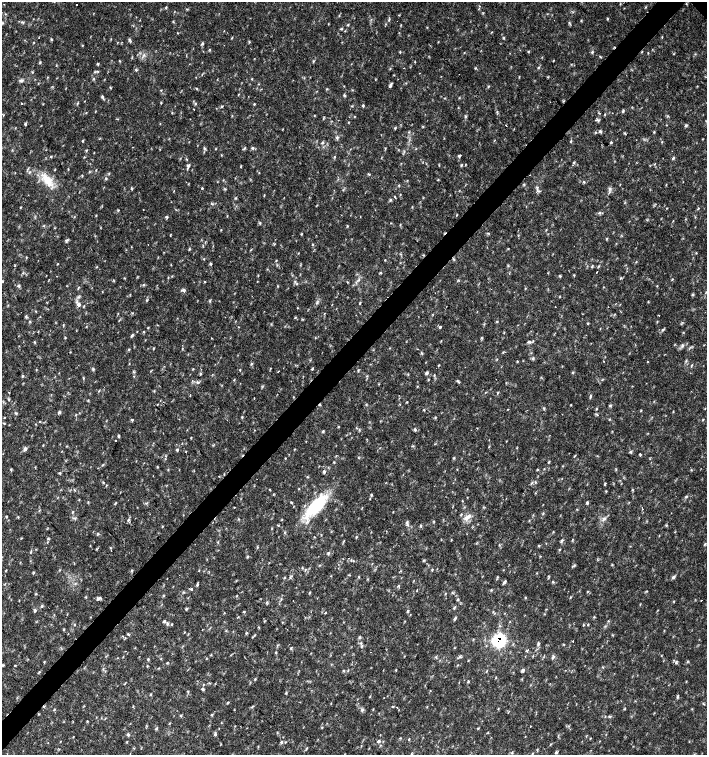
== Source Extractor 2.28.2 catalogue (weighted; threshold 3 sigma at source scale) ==
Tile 7 of 4 x 4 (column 3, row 2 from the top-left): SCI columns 3044-4453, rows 3013-4517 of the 6023 x 6029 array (HDU 1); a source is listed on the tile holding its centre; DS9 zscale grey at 2 x 2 block average (1 PNG px = mean of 2 x 2 image px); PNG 709 x 757 px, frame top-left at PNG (2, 2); no overlay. Shown black and unused: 4% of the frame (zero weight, under 2 of 3 exposures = <1% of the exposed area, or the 3 px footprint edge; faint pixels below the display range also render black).
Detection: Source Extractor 2.28.2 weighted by HDU 2 'WHT'; one run over the whole footprint, this tile lists its part. Background 0.0332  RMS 0.0037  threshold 0.0166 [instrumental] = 3 sigma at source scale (4.5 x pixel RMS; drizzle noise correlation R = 1.50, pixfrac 1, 0.0396/0.0396 arcsec/px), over >= 5 px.
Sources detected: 406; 7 cosmic-ray / hot-pixel residue — not listed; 4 inside a brighter listed object's ellipse — not listed separately; the other 395 listed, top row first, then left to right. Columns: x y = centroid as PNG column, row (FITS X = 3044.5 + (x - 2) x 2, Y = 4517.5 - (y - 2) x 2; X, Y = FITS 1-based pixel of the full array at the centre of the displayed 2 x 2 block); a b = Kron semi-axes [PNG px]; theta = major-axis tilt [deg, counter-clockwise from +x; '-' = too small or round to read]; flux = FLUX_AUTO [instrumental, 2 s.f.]
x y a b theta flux
4 4 2 2 - 0.29
76 5 2 2 - 0.55
479 6 2 2 - 0.75
166 7 3 3 - 0.74
339 15 3 2 - 0.57
607 19 3 3 - 0.67
389 20 5 2 - 0.79
23 22 5 3 - 1.2
569 23 3 3 - 0.74
348 25 4 2 - 0.68
427 27 3 2 - 0.46
232 38 3 2 - 0.48
503 38 3 2 - 0.79
51 39 4 2 - 0.7
129 40 4 4 - 1.3
202 43 4 3 - 1.2
82 45 3 2 - 0.54
210 50 3 2 - 0.59
400 52 3 2 - 0.59
528 52 3 3 - 0.65
592 52 4 3 - 1.1
144 55 6 2 75 1.1
600 56 4 3 - 0.66
553 60 4 2 - 0.38
119 61 4 2 - 0.59
40 63 4 3 - 0.88
98 64 4 2 - 0.85
404 68 2 2 - 0.28
538 68 4 2 - 0.91
136 70 4 2 - 0.95
32 72 3 2 - 0.56
95 72 3 3 - 0.8
419 73 2 2 - 0.27
94 79 3 2 - 0.66
252 79 3 2 - 0.5
21 80 6 4 12 2
390 86 5 3 - 1.5
488 86 3 3 - 0.69
110 88 4 2 - 0.51
197 88 3 2 - 0.64
161 90 3 2 - 0.46
344 95 5 2 - 0.9
102 97 4 3 - 1.5
21 103 2 2 - 1.3
77 103 4 2 - 0.79
161 103 3 2 - 0.54
195 103 3 2 - 0.65
254 104 3 2 - 0.62
363 105 3 3 - 1.1
222 106 3 2 - 0.76
194 109 2 2 - 0.6
623 111 4 3 - 1.1
497 112 3 2 - 0.8
86 113 3 2 - 0.4
599 113 3 2 - 0.53
605 114 3 2 - 0.57
3 115 3 3 - 0.62
466 116 4 3 - 1.1
598 120 5 3 - 1.3
25 124 3 3 - 1.2
506 126 2 2 - 0.58
686 126 5 3 - 1.2
395 128 4 3 - 0.87
600 131 6 3 -42 1.2
409 132 3 2 - 0.6
654 132 3 3 - 0.61
625 133 5 2 - 0.61
337 138 6 3 -67 1.6
82 141 4 3 - 0.75
571 141 4 2 - 0.7
322 142 4 3 - 1.1
611 142 3 2 - 0.75
662 142 3 2 - 0.49
204 148 5 3 - 1.2
245 148 4 3 - 0.97
253 148 4 3 - 1.5
216 149 3 2 - 0.46
86 150 3 2 - 0.72
459 156 3 2 - 4.8
51 157 3 3 - 0.67
84 157 3 2 - 0.54
673 158 4 3 - 1.2
186 159 4 2 - 0.58
573 163 4 4 - 1.1
439 165 3 2 - 0.54
188 166 7 4 73 1.9
241 167 4 2 - 0.52
55 169 3 2 - 0.56
89 171 3 2 - 0.56
369 174 4 2 - 0.8
106 178 3 3 - 0.9
47 180 18 10 -48 16
584 182 3 2 - 0.86
399 185 3 2 - 0.59
202 188 2 2 - 1.4
131 189 4 3 - 0.89
610 189 6 4 65 2
343 190 3 2 - 0.61
538 191 5 3 - 1.6
264 196 4 2 - 0.47
394 196 2 2 - 1.1
390 200 4 3 - 0.92
212 204 4 2 - 0.61
20 207 3 2 - 0.54
143 209 2 2 - 0.47
118 210 3 2 - 0.64
599 213 4 3 - 1.4
96 216 3 2 - 0.47
167 217 4 3 - 1.1
260 223 4 2 - 0.91
391 223 3 2 - 0.4
400 225 3 2 - 0.56
347 226 4 2 - 0.53
488 233 3 2 - 0.63
301 234 3 3 - 0.63
170 235 5 2 - 0.41
66 240 5 3 - 1.4
312 244 3 2 - 0.64
189 249 4 2 - 0.8
696 253 3 2 - 0.51
26 257 2 2 - 0.49
276 260 3 2 - 0.57
385 260 2 2 - 0.51
57 264 3 2 - 0.48
210 264 3 3 - 1.2
15 266 3 2 - 0.45
592 266 3 2 - 0.72
97 267 2 2 - 0.51
597 272 2 2 - 1.7
23 273 3 2 - 0.66
380 273 4 2 - 0.73
574 275 3 2 - 0.62
560 276 3 3 - 0.82
621 278 4 2 - 0.67
672 279 3 2 - 0.54
114 280 3 2 - 0.58
358 280 4 3 - 1.1
3 281 3 2 - 0.6
205 282 2 2 - 0.55
295 282 3 2 - 0.77
347 282 3 2 - 0.53
143 285 4 3 - 1.1
19 286 5 4 - 1.3
657 286 3 2 - 0.45
79 287 3 3 - 0.72
183 290 6 3 -17 2
692 294 4 3 - 0.9
560 296 3 2 - 0.46
147 300 3 2 - 0.7
209 300 3 2 - 0.7
317 302 5 2 - 1.3
360 303 4 2 - 0.83
79 304 6 5 - 2.9
84 306 5 2 - 0.67
555 306 2 2 - 0.44
35 311 3 2 - 0.51
324 313 3 2 - 0.53
26 316 5 2 - 0.61
295 317 4 2 - 0.6
30 321 3 2 - 0.73
497 322 3 2 - 0.66
657 322 3 2 - 0.5
588 324 3 2 - 0.65
63 325 4 2 - 0.69
440 327 3 3 - 1.1
662 330 3 2 - 0.68
137 331 2 2 - 0.43
143 332 3 3 - 0.66
132 335 5 3 - 1.2
65 337 3 2 - 0.59
211 338 3 2 - 0.38
35 342 4 2 - 0.74
529 342 7 3 -1 1.7
153 348 3 2 - 0.64
182 349 3 2 - 0.56
417 349 2 2 - 0.54
129 350 3 2 - 0.7
517 361 3 2 - 0.7
686 361 4 2 - 0.81
647 362 2 2 - 0.74
251 364 4 3 - 1.1
438 365 4 2 - 0.65
36 369 3 2 - 0.42
93 369 4 3 - 1.1
193 369 3 2 - 0.51
312 369 3 3 - 0.87
240 370 3 2 - 0.53
134 372 4 2 - 0.72
278 372 2 2 - 1.8
572 372 3 2 - 0.61
426 373 4 4 - 1.6
200 374 4 3 - 0.95
408 374 3 2 - 0.67
434 375 3 2 - 0.68
22 376 3 3 - 1.1
83 378 3 2 - 0.82
234 380 3 2 - 0.55
428 380 3 2 - 0.62
459 382 4 3 - 0.86
417 386 3 2 - 0.45
154 391 3 2 - 0.56
9 392 2 2 - 0.38
498 393 4 2 - 0.64
190 396 3 2 - 0.36
591 396 4 2 - 0.82
9 399 3 3 - 0.87
571 405 3 2 - 0.51
611 405 3 2 - 0.74
508 409 3 2 - 0.43
544 409 4 2 - 0.84
596 409 3 2 - 0.61
424 410 3 2 - 0.48
641 410 3 2 - 0.52
59 412 4 3 - 1.4
673 412 3 2 - 0.47
16 414 5 2 - 0.78
597 415 5 2 - 0.73
4 417 3 2 - 0.56
435 417 3 2 - 0.66
132 420 3 3 - 1
40 422 2 2 - 1.5
4 423 3 2 - 0.64
415 429 5 3 - 1.3
322 431 4 3 - 0.95
118 436 5 2 - 0.9
116 441 2 2 - 1.2
43 445 3 2 - 0.49
413 446 3 2 - 0.72
25 449 6 4 62 2.1
177 450 4 3 - 1.3
186 452 3 2 - 0.37
630 452 4 3 - 1.2
640 454 4 2 - 0.72
165 456 3 2 - 0.59
575 456 5 2 - 0.66
285 458 2 2 - 0.53
454 458 3 2 - 0.7
334 462 3 3 - 0.63
549 462 4 2 - 0.74
157 467 3 2 - 0.57
11 469 3 3 - 0.79
537 469 4 2 - 0.61
324 472 6 3 -70 1.4
60 473 3 3 - 0.87
153 476 2 2 - 0.71
307 477 3 2 - 0.62
103 482 3 2 - 0.67
535 482 3 2 - 0.64
531 483 5 2 - 0.99
605 484 4 2 - 0.84
74 490 4 2 - 0.65
633 490 3 3 - 0.68
606 491 3 2 - 0.58
686 497 3 2 - 0.67
79 499 4 2 - 0.47
291 502 3 2 - 0.92
115 503 4 2 - 0.78
587 503 4 3 - 1.2
315 506 27 10 46 62
234 507 2 2 - 0.46
642 509 2 2 - 0.48
72 512 4 3 - 0.79
6 516 3 2 - 0.67
18 517 3 3 - 0.64
467 517 12 5 37 5.5
75 518 5 3 - 1.2
604 519 6 4 33 2.1
128 520 6 3 57 1.4
407 523 10 3 -78 2.1
666 525 3 3 - 0.77
421 526 4 2 - 0.98
162 527 3 2 - 0.45
553 532 3 2 - 0.56
98 534 4 2 - 0.71
357 537 3 3 - 0.65
48 539 4 3 - 0.89
451 540 3 2 - 0.45
572 540 4 2 - 0.55
562 541 5 3 - 1.4
218 542 3 3 - 0.59
257 547 3 2 - 0.63
110 548 3 2 - 0.62
96 549 3 3 - 0.71
560 549 4 2 - 0.66
31 552 4 2 - 0.75
328 553 4 3 - 0.97
247 557 3 3 - 0.81
351 560 4 2 - 0.47
424 560 3 3 - 0.78
574 565 7 2 30 0.79
132 570 3 2 - 1
432 570 4 2 - 0.71
349 575 4 2 - 0.55
673 577 5 4 - 1.8
285 578 3 2 - 0.59
167 579 2 2 - 0.26
553 582 3 3 - 1.1
504 583 5 3 - 1.4
197 585 5 3 - 1.1
399 586 3 3 - 1.2
296 587 2 2 - 0.27
191 589 3 2 - 1
491 590 4 2 - 0.73
646 591 3 2 - 0.58
183 592 4 3 - 0.83
587 592 3 2 - 0.57
310 593 4 3 - 0.65
445 594 3 2 - 0.53
163 596 4 2 - 0.62
237 596 3 2 - 0.53
525 597 3 2 - 0.58
98 598 7 3 22 2.1
281 599 3 2 - 0.67
458 599 3 3 - 1
701 600 2 2 - 0.59
293 601 2 2 - 1.1
42 606 4 3 - 1.1
454 608 4 3 - 1
187 609 3 2 - 0.83
35 611 5 3 - 1.2
408 611 3 2 - 0.77
224 613 3 2 - 0.46
325 613 2 2 - 1.5
90 617 3 2 - 0.36
594 617 3 3 - 0.66
455 619 5 3 - 1.6
608 621 3 2 - 0.64
167 623 5 3 - 1.5
74 624 3 2 - 0.64
172 624 3 3 - 0.67
583 625 3 2 - 0.58
259 627 3 2 - 0.59
64 629 3 3 - 0.72
246 633 3 2 - 0.68
128 634 4 3 - 0.93
359 637 4 3 - 1
499 640 6 6 - 84
573 641 2 2 - 1.5
538 644 5 3 - 1.4
563 644 3 2 - 0.58
362 646 4 3 - 1
291 649 4 3 - 0.9
276 653 5 2 - 0.58
211 655 3 2 - 0.54
533 656 3 2 - 0.47
436 657 4 2 - 0.8
460 657 5 3 - 1.1
553 657 6 3 69 1.4
148 659 3 3 - 0.77
687 661 3 2 - 0.69
44 662 4 2 - 0.56
676 663 5 3 - 1.3
2 665 6 2 16 0.89
15 665 2 2 - 1.4
147 666 4 2 - 0.55
603 667 3 2 - 0.52
396 670 3 2 - 0.55
523 670 5 3 - 1.4
344 671 4 3 - 0.89
39 672 4 2 - 0.71
496 678 4 2 - 0.46
255 679 4 2 - 0.76
202 689 4 3 - 1.1
188 692 3 3 - 0.74
286 693 4 2 - 0.84
150 695 4 2 - 0.62
678 695 4 3 - 0.92
370 696 4 2 - 0.51
228 703 4 2 - 0.68
704 704 4 2 - 0.78
133 706 3 2 - 0.43
393 706 3 2 - 0.7
252 707 5 2 - 1
397 707 2 2 - 0.63
625 708 4 2 - 0.57
373 709 4 2 - 0.46
498 709 3 2 - 0.55
362 710 4 2 - 0.86
212 715 3 3 - 0.76
181 716 3 3 - 0.77
610 716 5 2 - 0.93
87 721 3 2 - 0.65
530 726 2 2 - 0.48
322 727 3 2 - 0.62
478 728 3 2 - 0.46
156 729 4 3 - 1.2
215 734 5 3 - 1.5
128 735 5 3 - 1.3
590 738 3 2 - 0.43
408 740 3 2 - 0.65
379 741 4 3 - 1.4
127 742 3 2 - 0.59
281 742 4 3 - 1.1
306 749 5 2 - 0.81
556 752 4 3 - 1
Overlapping masked pixels (flux is a lower limit): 1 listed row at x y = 499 640
Isophote crosses this tile's border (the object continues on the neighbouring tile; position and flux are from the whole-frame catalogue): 1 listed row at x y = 2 665
Diffuse or blended objects may show on this block-average render without a row.